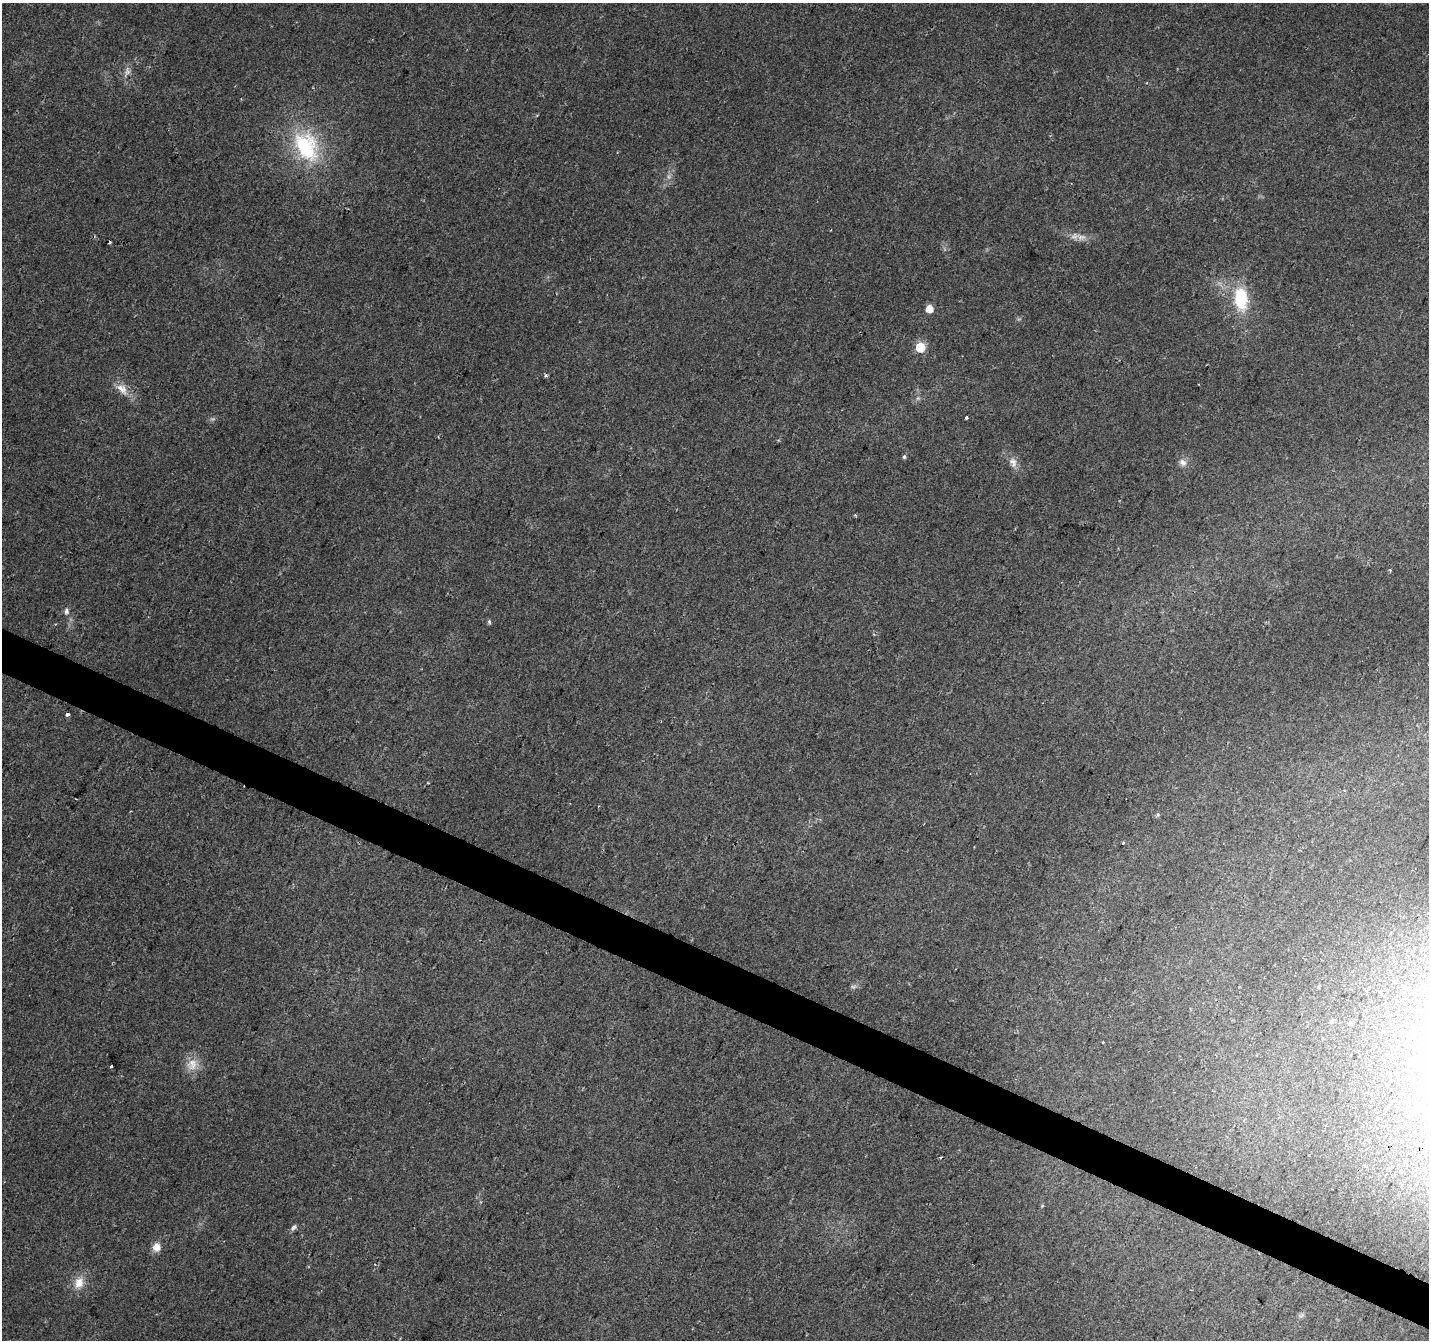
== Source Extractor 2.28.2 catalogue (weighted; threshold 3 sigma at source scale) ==
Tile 6 of 4 x 4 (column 2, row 2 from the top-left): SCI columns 1428-2854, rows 2879-4216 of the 5715 x 5822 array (HDU 1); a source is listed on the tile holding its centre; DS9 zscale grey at full resolution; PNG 1431 x 1342 px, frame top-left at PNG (2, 3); no overlay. Shown black and unused: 3% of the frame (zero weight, under 2 of 3 exposures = <1% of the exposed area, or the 3 px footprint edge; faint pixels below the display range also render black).
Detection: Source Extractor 2.28.2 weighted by HDU 2 'WHT'; one run over the whole footprint, this tile lists its part. Background 0.0438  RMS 0.0065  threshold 0.0293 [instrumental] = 3 sigma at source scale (4.5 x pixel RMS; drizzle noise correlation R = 1.50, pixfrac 1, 0.0396/0.0396 arcsec/px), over >= 5 px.
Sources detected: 31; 2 too faint to see at this stretch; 4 cosmic-ray / hot-pixel residue — not listed; the other 25 listed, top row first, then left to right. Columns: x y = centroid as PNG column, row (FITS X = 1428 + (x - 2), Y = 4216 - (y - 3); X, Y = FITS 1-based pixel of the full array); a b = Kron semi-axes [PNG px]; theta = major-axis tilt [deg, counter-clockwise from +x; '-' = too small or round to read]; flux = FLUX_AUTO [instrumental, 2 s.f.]
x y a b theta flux
127 72 15 7 65 3.8
306 146 43 29 -60 58
1081 237 14 8 -1 4.8
1241 299 23 13 -86 34
929 309 6 5 - 9.2
920 347 6 6 - 36
546 375 5 4 - 1
122 389 18 11 -50 7.6
966 418 3 3 - 1.3
904 457 5 4 - 1.2
1013 462 16 9 -70 4.7
1182 462 11 9 -38 3.7
1390 570 4 3 - 0.59
66 611 9 7 87 2.3
489 622 6 4 -70 1
68 714 3 3 - 4.6
1158 815 6 5 - 1
1123 843 3 3 - 0.81
853 987 8 5 16 1.6
1351 1023 5 5 - 1.2
192 1064 18 14 64 8.8
111 1066 3 3 - 4.2
294 1227 9 5 57 1.8
156 1247 11 9 86 5.3
79 1283 15 11 74 8.8